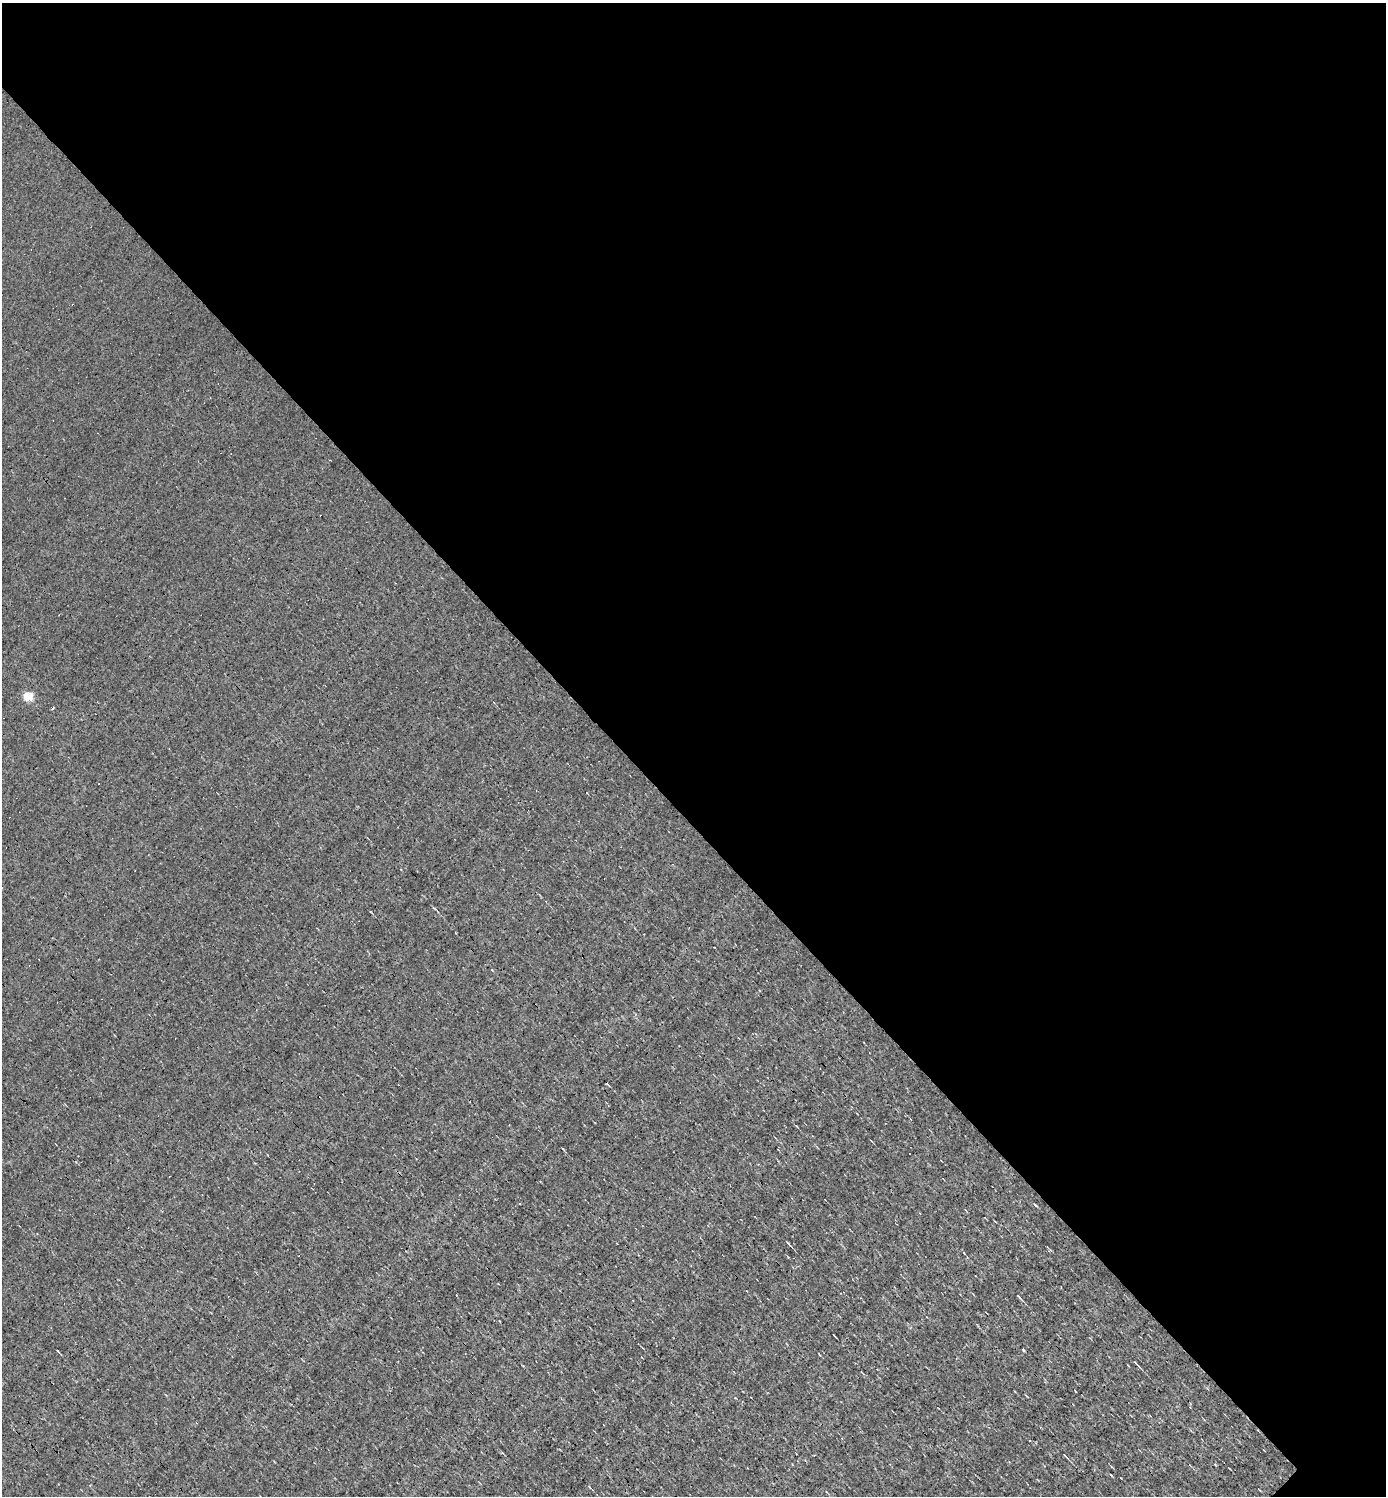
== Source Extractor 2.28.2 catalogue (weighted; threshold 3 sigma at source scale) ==
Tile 3 of 4 x 4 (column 3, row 1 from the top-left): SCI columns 3060-4443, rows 4483-5976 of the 5976 x 5976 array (HDU 1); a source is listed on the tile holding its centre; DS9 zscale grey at full resolution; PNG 1388 x 1498 px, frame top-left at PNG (2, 3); no overlay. Shown black and unused: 55% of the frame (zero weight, under 3 of 4 exposures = <1% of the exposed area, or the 3 px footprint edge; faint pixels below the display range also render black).
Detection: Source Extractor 2.28.2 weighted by HDU 2 'WHT'; one run over the whole footprint, this tile lists its part. Background 0.0079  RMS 0.058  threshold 0.261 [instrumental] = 3 sigma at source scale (4.5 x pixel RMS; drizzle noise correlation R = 1.50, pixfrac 1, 0.05/0.05 arcsec/px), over >= 5 px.
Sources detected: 7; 1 cosmic-ray / hot-pixel residue — not listed; the other 6 listed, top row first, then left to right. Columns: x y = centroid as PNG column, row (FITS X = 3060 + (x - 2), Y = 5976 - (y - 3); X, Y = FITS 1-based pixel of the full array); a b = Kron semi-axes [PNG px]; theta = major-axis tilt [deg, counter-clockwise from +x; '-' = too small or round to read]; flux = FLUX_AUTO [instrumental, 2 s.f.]
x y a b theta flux
28 696 5 5 - 290
53 708 3 3 - 15
788 1243 5 3 - 6
1019 1297 10 3 -46 10
1135 1363 10 2 -45 9.3
1065 1455 6 2 -50 5.3